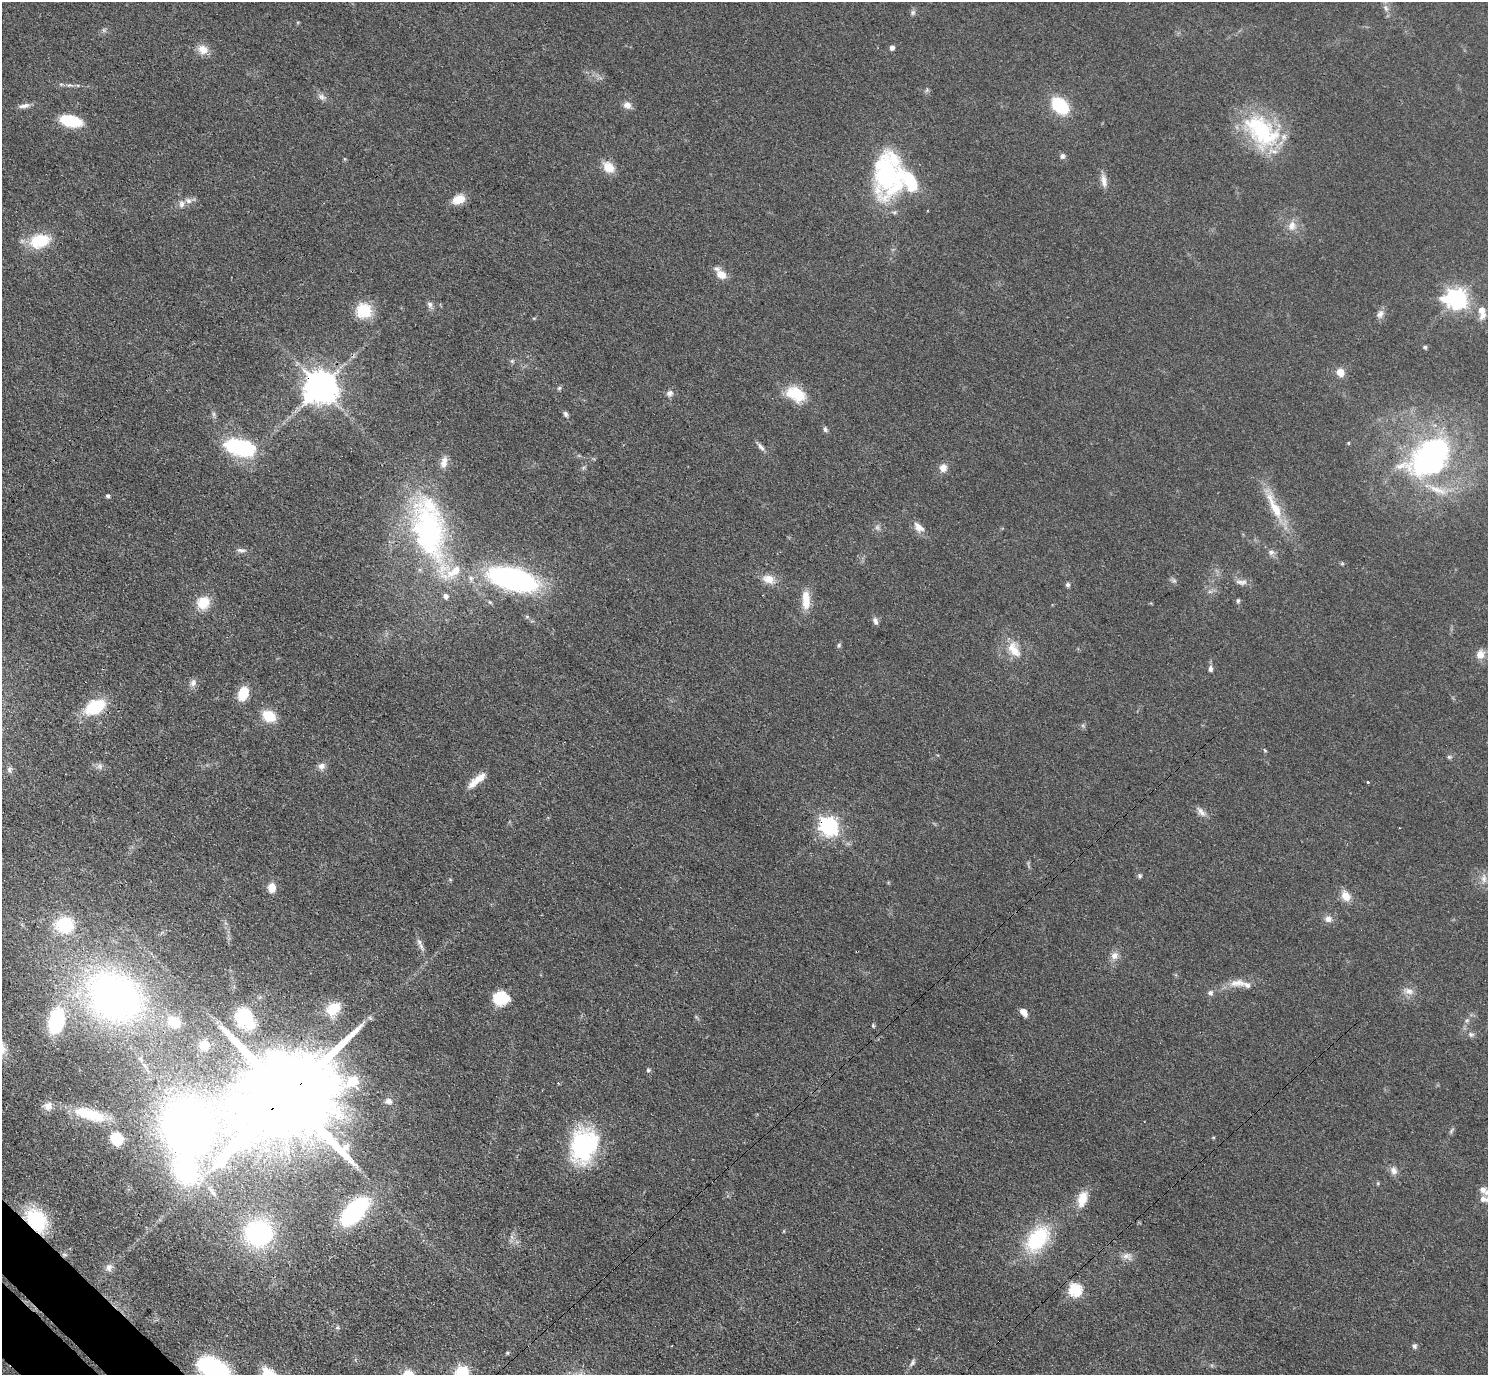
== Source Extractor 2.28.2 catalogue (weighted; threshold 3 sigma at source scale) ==
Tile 7 of 4 x 4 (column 3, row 2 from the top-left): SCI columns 3015-4500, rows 2943-4315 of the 6029 x 6027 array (HDU 1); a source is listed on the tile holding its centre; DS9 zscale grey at full resolution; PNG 1490 x 1377 px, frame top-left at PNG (2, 2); no overlay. Shown black and unused: <1% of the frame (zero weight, under 3 of 4 exposures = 6% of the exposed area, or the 3 px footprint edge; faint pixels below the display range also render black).
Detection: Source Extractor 2.28.2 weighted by HDU 2 'WHT'; one run over the whole footprint, this tile lists its part. Background 0.0495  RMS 0.0064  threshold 0.029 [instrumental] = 3 sigma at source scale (4.5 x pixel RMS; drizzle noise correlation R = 1.50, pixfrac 1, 0.05/0.05 arcsec/px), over >= 5 px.
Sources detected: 135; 2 too faint to see at this stretch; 2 inside a brighter object's white glare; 2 cosmic-ray / hot-pixel residue — not listed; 11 inside a brighter listed object's ellipse — not listed separately; the other 118 listed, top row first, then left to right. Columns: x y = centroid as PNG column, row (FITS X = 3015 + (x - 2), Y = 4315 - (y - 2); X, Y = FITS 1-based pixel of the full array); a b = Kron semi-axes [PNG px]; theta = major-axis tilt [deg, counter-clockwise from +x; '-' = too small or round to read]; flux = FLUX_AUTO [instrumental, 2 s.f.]
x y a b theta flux
913 12 8 6 89 1.5
104 30 7 4 72 1.1
892 47 4 4 - 3.3
203 49 13 10 -25 6.9
70 85 11 3 4 1.7
322 97 11 8 -35 2.9
627 105 11 9 -27 3.9
1060 105 14 10 -47 40
24 106 16 6 10 3.1
71 121 17 9 -13 36
1261 131 52 30 -39 63
1062 156 7 6 - 1.8
608 167 14 11 -44 10
887 175 45 28 88 100
1104 181 19 7 -80 4.5
458 199 13 9 24 11
181 204 11 8 86 3.3
1292 226 14 10 80 5.8
39 241 20 13 16 27
721 275 13 9 -28 7.6
1457 298 8 7 - 350
430 304 9 7 -68 2.3
1481 310 12 10 -73 5.4
364 311 18 17 - 19
1380 314 13 8 66 3.2
1425 347 5 5 - 1.1
512 361 6 4 44 1
1340 372 5 5 - 16
320 387 10 9 - 1400
559 388 7 5 46 1.1
670 393 9 8 - 2.7
796 394 26 16 -28 19
565 414 7 5 -66 1.7
825 429 7 5 -69 1.5
1348 443 4 4 - 0.61
240 447 29 14 -13 68
761 447 14 5 -46 2.6
1429 457 57 35 36 150
444 462 15 9 79 4.9
943 468 9 9 - 4.7
108 496 5 4 - 1.4
1275 507 44 11 -63 20
919 527 17 9 -40 5.2
430 533 87 43 -70 130
241 550 13 5 -5 2.3
1271 552 9 7 15 2.4
513 579 40 18 -15 160
769 579 17 11 -21 7.8
1174 581 7 4 -1 1.3
1241 582 18 6 -2 3.6
1068 585 6 5 - 1.4
806 600 23 9 -88 11
1238 601 6 5 - 1.1
203 602 14 13 - 15
875 621 10 6 -70 2.3
839 645 6 5 - 1
1014 650 23 12 -59 12
1480 654 12 11 - 5.9
1210 669 9 6 -90 2
193 683 10 8 57 3
243 693 14 9 71 15
95 707 19 12 27 34
269 716 12 9 -29 18
1265 750 6 3 -46 0.77
1449 757 6 6 - 1.1
322 766 10 8 27 3.4
10 770 9 7 -89 2.2
477 780 27 8 39 8.5
1368 782 3 3 - 2.7
1201 812 16 7 -51 3.6
829 826 7 7 - 280
1140 876 6 6 - 1.2
1484 879 14 8 -90 4.3
272 888 11 9 89 6.4
1346 896 13 10 -49 7.8
1328 919 10 8 2 3.7
64 925 20 17 -1 35
419 942 12 6 -63 2.7
1114 956 11 9 49 4.4
1238 983 25 11 1 8.5
1409 991 13 8 -19 4.3
1210 993 7 6 - 2.1
115 997 54 42 -36 280
501 998 17 14 -3 17
334 1008 15 11 44 20
1024 1012 9 6 -54 5.1
244 1017 16 12 -54 42
370 1018 7 4 -45 1.1
56 1021 19 11 77 57
174 1022 10 8 -24 22
1471 1034 8 6 -14 1.9
205 1045 12 10 -58 6.1
648 1070 5 5 - 1.1
287 1096 35 20 39 22000
388 1101 10 8 -9 2.7
48 1106 12 11 - 5.5
90 1114 37 16 -19 25
1451 1131 8 4 55 1.2
188 1133 84 51 79 460
116 1139 10 9 - 19
584 1145 34 26 72 83
1394 1171 11 9 -66 3.6
1483 1189 9 8 - 3.4
1082 1199 21 11 73 10
1484 1199 14 8 -2 4.5
355 1211 29 15 47 82
36 1220 19 14 -50 54
258 1233 27 25 0 88
1038 1239 26 16 51 55
1127 1256 13 7 -8 3.7
109 1267 11 9 80 3.3
1075 1290 6 6 - 77
1414 1346 7 6 - 1.5
507 1353 4 4 - 0.78
912 1363 11 6 57 1.9
209 1366 19 17 -44 57
462 1373 13 12 - 23
408 1374 13 12 - 9.1
Overlapping masked pixels (flux is a lower limit): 5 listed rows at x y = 320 387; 829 826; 287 1096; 188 1133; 36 1220
Isophote crosses this tile's border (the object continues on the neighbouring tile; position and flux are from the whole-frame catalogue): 4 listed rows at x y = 1484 1199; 209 1366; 462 1373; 408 1374